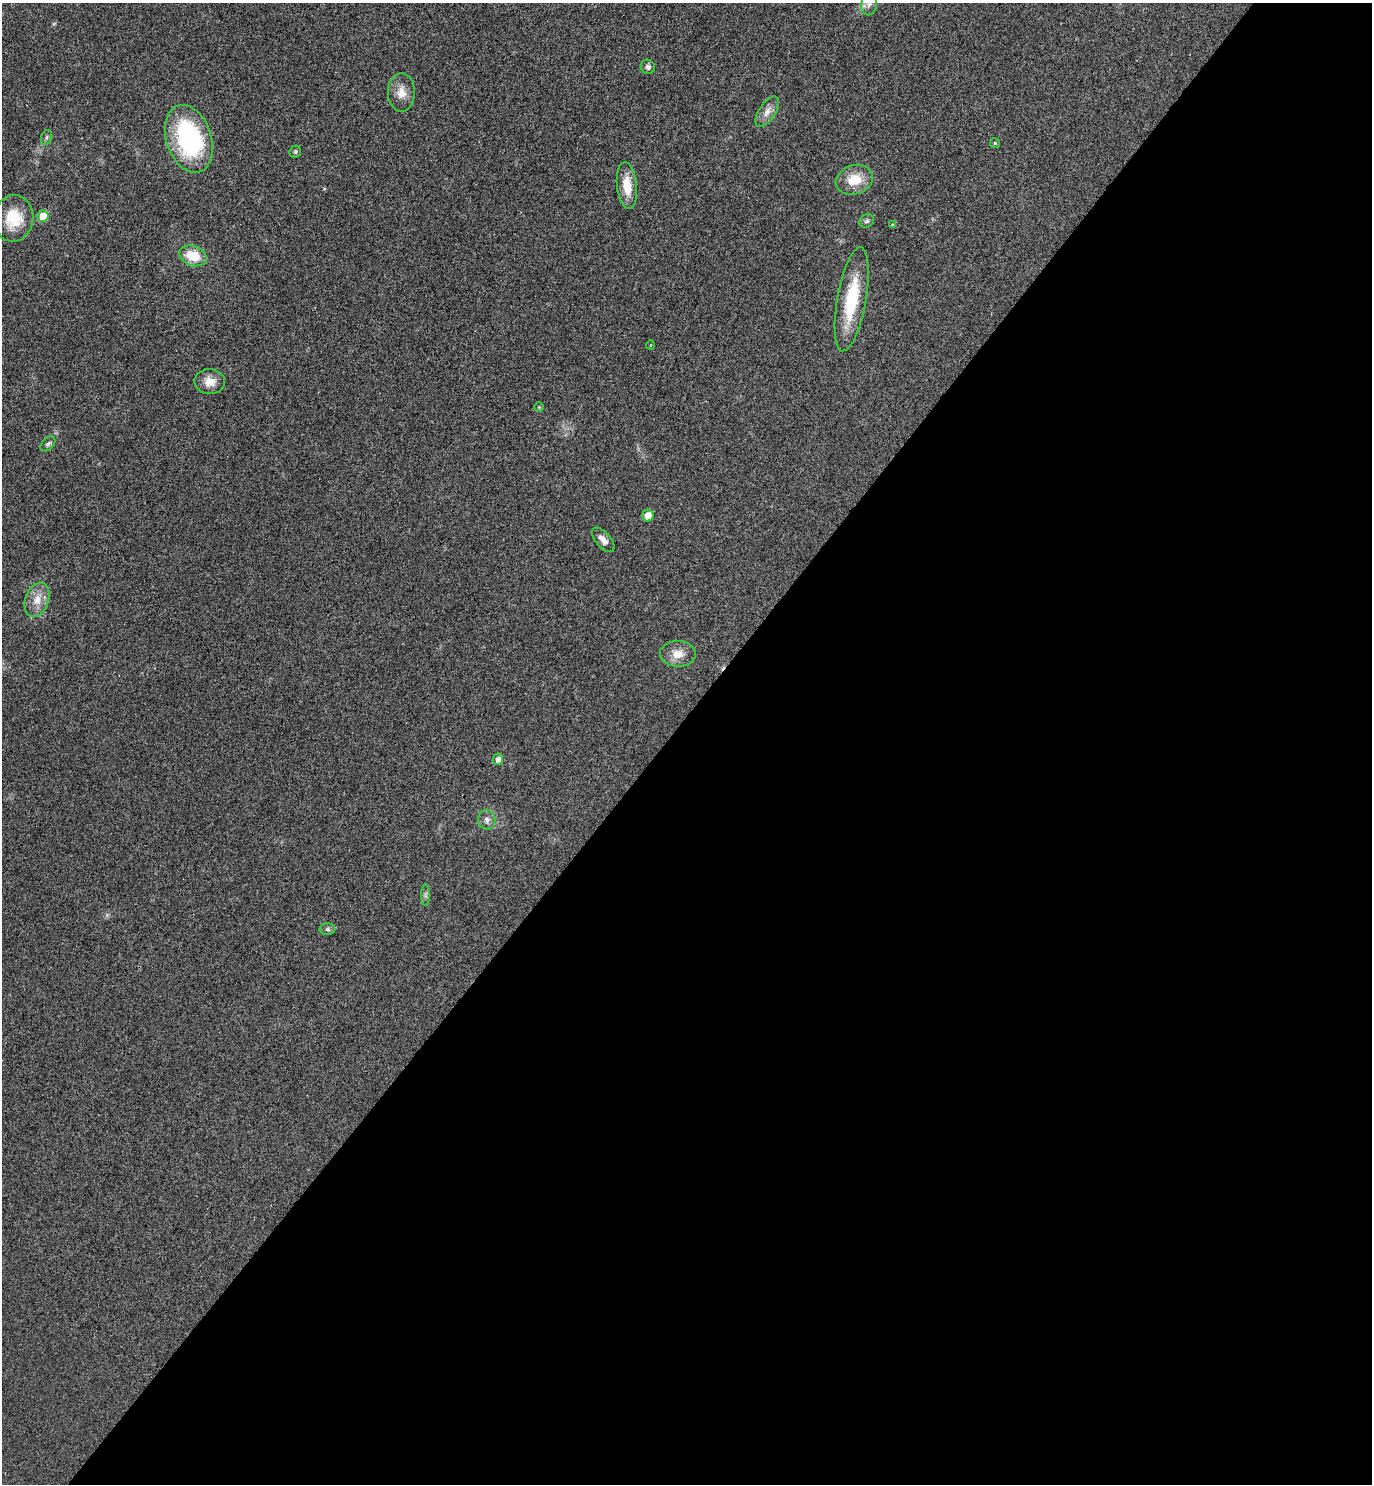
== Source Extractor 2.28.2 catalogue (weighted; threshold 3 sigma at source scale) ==
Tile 12 of 4 x 4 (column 4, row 3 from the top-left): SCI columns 4311-5680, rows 1527-3008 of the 6021 x 6015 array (HDU 1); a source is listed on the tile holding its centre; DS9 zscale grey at full resolution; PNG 1374 x 1486 px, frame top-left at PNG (2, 3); each listed source drawn as its Kron ellipse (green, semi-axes under 4 px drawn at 4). Shown black and unused: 52% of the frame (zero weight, under 3 of 4 exposures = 6% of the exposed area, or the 3 px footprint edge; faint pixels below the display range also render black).
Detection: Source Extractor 2.28.2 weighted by HDU 2 'WHT'; one run over the whole footprint, this tile lists its part. Background 0.0407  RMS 0.0068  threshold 0.0307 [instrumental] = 3 sigma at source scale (4.5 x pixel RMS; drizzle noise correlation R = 1.50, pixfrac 1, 0.05/0.05 arcsec/px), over >= 5 px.
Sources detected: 29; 1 cosmic-ray / hot-pixel residue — neither listed nor drawn; the other 28 listed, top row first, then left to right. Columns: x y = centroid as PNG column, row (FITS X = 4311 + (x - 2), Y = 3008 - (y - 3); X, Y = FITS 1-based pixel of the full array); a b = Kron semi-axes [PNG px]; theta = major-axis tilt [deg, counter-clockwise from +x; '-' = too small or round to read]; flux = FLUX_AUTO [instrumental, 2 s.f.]
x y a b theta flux
869 4 11 8 80 3.5
648 67 7 7 - 2.2
401 92 19 13 90 8.3
767 112 17 8 57 5.6
47 137 7 5 72 1.5
189 139 35 22 -72 92
995 143 5 5 - 0.81
295 152 6 5 - 1.3
854 180 19 14 18 16
627 186 23 10 -84 13
43 216 6 5 - 15
14 218 23 20 83 22
867 221 8 6 31 1.7
893 225 3 3 - 2
193 256 14 10 -19 16
852 299 53 14 80 38
650 345 4 3 - 0.47
210 382 15 12 -3 8.1
539 407 4 4 - 0.66
48 444 9 6 43 1.7
648 516 6 5 - 8.3
603 540 15 7 -49 4.6
37 600 18 11 70 9
678 654 18 13 0 9
498 759 6 5 - 3.4
487 820 10 8 -83 3.3
426 895 11 4 -90 1.8
327 929 8 6 0 1.6
Isophote crosses this tile's border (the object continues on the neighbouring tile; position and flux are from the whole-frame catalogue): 1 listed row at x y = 869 4